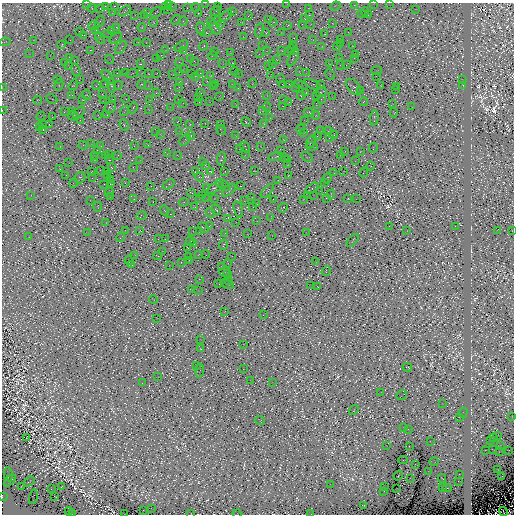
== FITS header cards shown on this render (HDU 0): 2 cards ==
NAXIS1  =                  512
NAXIS2  =                  512

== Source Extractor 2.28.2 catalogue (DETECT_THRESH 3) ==
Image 512 x 512 px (HDU 0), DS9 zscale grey, 1 PNG px = 1 image px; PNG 516 x 516 px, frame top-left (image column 1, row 512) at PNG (2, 3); each listed source drawn as its Kron ellipse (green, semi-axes under 4 px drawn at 4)
Background -9.17e-04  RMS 0.0037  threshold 0.011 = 3 sigma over >= 5 px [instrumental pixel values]
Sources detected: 1858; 835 with non-positive FLUX_AUTO (blend fragments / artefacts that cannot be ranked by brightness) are neither listed nor drawn; of the other 1023, the 500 brightest by FLUX_AUTO listed and drawn (523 fainter detections omitted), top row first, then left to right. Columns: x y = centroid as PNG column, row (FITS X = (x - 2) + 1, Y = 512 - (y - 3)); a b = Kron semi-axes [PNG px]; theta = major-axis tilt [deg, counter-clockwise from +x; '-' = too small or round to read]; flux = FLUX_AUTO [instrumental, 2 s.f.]
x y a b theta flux
87 3 4 2 - 66
169 3 4 2 - 48
206 3 2 2 - 51
374 3 3 2 - 43
286 4 2 2 - 47
390 4 3 2 - 45
355 5 3 2 - 61
105 6 2 2 - 70
114 6 3 2 - 130
335 6 5 3 - 52
165 7 2 2 - 54
173 7 4 2 - 42
218 7 2 2 - 64
92 8 4 3 - 43
187 8 4 2 - 130
196 8 4 2 - 66
308 8 2 2 - 54
101 9 4 2 - 110
415 9 2 2 - 48
167 10 3 2 - 52
125 11 7 3 34 130
216 11 6 2 40 92
232 11 2 2 - 74
113 12 3 3 - 54
156 12 6 2 39 140
365 12 4 2 - 120
148 13 3 2 - 89
199 13 4 2 - 100
361 14 2 2 - 62
135 15 2 2 - 43
144 15 3 2 - 61
309 15 3 3 - 95
368 15 3 2 - 58
226 16 7 2 38 160
248 16 4 2 - 66
268 19 4 2 - 66
305 19 3 2 - 77
176 20 5 2 - 71
218 20 3 2 - 140
183 21 5 2 - 85
211 21 3 2 - 60
100 22 6 2 56 100
153 22 5 3 - 190
241 22 3 2 - 86
273 22 4 2 - 110
333 23 3 2 - 48
311 24 2 2 - 44
220 25 3 2 - 95
288 25 4 3 - 72
302 25 3 2 - 85
94 26 5 3 - 98
117 27 3 2 - 97
142 27 4 3 - 130
215 28 8 2 -56 130
201 29 6 3 -81 170
96 30 3 3 - 130
259 30 7 3 79 55
112 31 4 2 - 85
79 32 3 2 - 96
207 32 6 2 27 99
348 32 2 2 - 62
108 33 3 2 - 48
266 33 3 3 - 140
281 33 4 2 - 55
325 34 3 2 - 74
84 35 4 2 - 87
98 35 3 3 - 85
243 37 4 2 - 53
100 38 6 2 -54 70
116 38 7 2 38 43
294 38 3 2 - 98
340 39 2 2 - 88
34 40 3 2 - 53
70 40 2 2 - 52
313 40 4 2 - 58
5 42 6 2 9 100
138 42 3 2 - 79
146 42 2 2 - 49
341 44 2 2 - 49
62 45 4 3 - 160
181 46 7 2 34 65
203 46 5 2 - 140
262 46 3 2 - 62
294 46 4 3 - 86
337 46 4 3 - 65
353 46 3 2 - 88
121 47 7 4 53 88
322 47 3 3 - 84
291 48 3 2 - 66
90 50 3 2 - 47
165 50 3 2 - 48
281 50 3 2 - 66
184 51 3 2 - 70
215 51 2 2 - 45
267 51 3 2 - 55
288 51 3 2 - 94
296 51 4 2 - 44
230 52 3 2 - 71
29 53 2 2 - 43
259 54 2 2 - 68
355 54 2 2 - 55
50 55 2 2 - 45
161 56 3 2 - 98
213 56 4 2 - 67
70 58 4 2 - 100
190 58 3 2 - 80
293 58 9 3 63 130
340 58 3 2 - 49
354 58 4 2 - 79
110 59 4 2 - 62
157 59 3 2 - 58
74 60 3 2 - 77
277 60 3 3 - 84
194 61 2 2 - 45
65 62 2 2 - 88
180 62 4 2 - 69
223 63 3 2 - 50
232 63 2 2 - 56
272 63 2 2 - 78
329 63 4 2 - 47
140 64 3 2 - 380
340 65 3 2 - 56
347 65 3 2 - 51
68 66 3 2 - 69
268 66 2 2 - 75
184 69 2 2 - 55
76 70 6 3 -71 93
377 70 5 2 - 83
234 71 4 2 - 100
179 72 2 2 - 63
299 72 3 2 - 58
307 72 4 2 - 47
117 73 4 2 - 45
126 73 4 2 - 73
132 73 6 2 22 120
142 73 3 2 - 57
156 73 2 2 - 47
192 73 2 2 - 84
200 73 3 2 - 100
238 73 2 2 - 50
149 74 3 2 - 97
172 74 3 2 - 66
330 74 6 2 -66 73
196 76 3 2 - 87
211 76 4 3 - 140
271 76 3 2 - 100
376 76 2 2 - 77
108 77 8 3 -51 260
79 79 4 2 - 56
280 79 4 2 - 96
58 80 3 2 - 63
462 80 3 2 - 54
207 81 4 2 - 68
180 82 4 3 - 130
105 83 4 2 - 92
252 83 4 2 - 71
141 84 5 2 - 100
216 84 3 2 - 120
283 84 3 2 - 49
290 84 3 2 - 57
298 84 5 2 - 94
312 84 9 2 -22 88
59 85 6 3 76 75
73 85 5 3 - 73
232 85 3 2 - 89
321 85 2 2 - 50
463 85 3 2 - 99
96 86 4 2 - 76
111 86 7 3 -77 220
118 86 4 2 - 110
148 86 3 2 - 54
214 86 3 2 - 66
381 86 3 3 - 100
397 86 3 2 - 72
2 87 3 2 - 56
179 87 4 2 - 44
354 87 10 5 -49 1400
238 88 2 2 - 67
295 88 3 2 - 43
395 89 2 2 - 56
361 91 3 2 - 79
201 92 3 2 - 55
306 92 3 2 - 48
321 92 6 2 29 46
156 93 3 2 - 49
72 95 3 2 - 76
86 95 5 3 - 45
102 95 3 2 - 42
267 95 3 3 - 48
301 95 4 3 - 72
316 95 3 2 - 62
220 96 2 2 - 54
333 97 3 2 - 70
199 98 2 2 - 65
52 99 6 2 -29 56
126 99 4 2 - 69
284 99 3 2 - 84
321 99 3 2 - 82
37 100 4 2 - 84
82 100 3 2 - 58
113 100 4 2 - 46
149 100 2 2 - 47
179 100 3 2 - 72
103 101 2 2 - 67
209 101 3 2 - 44
199 102 3 2 - 65
364 102 4 3 - 100
183 103 2 2 - 49
289 103 4 2 - 100
235 104 3 2 - 120
392 104 3 2 - 110
316 105 4 2 - 95
110 107 6 5 - 55
170 107 4 2 - 51
267 107 5 2 - 54
283 107 4 2 - 59
412 107 3 2 - 51
133 108 5 2 - 56
148 109 3 2 - 50
2 111 3 2 - 80
73 111 4 3 - 50
124 111 5 2 - 50
263 111 3 2 - 75
64 112 3 2 - 97
79 112 7 2 49 66
309 112 5 3 - 95
394 113 4 3 - 63
98 115 2 2 - 55
107 115 3 2 - 54
41 116 4 2 - 54
73 116 6 4 -28 110
316 116 4 3 - 67
52 117 3 2 - 84
270 118 2 2 - 52
374 118 8 3 86 79
80 120 4 3 - 120
305 120 2 2 - 52
178 121 3 2 - 88
246 122 5 3 - 110
205 123 2 2 - 51
264 123 4 2 - 100
42 124 3 2 - 89
190 124 3 2 - 120
220 124 2 2 - 110
49 125 3 2 - 44
124 125 6 3 -65 120
39 127 3 2 - 90
43 129 3 2 - 140
301 129 4 2 - 73
221 130 5 2 - 55
328 130 4 2 - 51
321 131 3 3 - 60
156 132 2 2 - 50
179 132 2 2 - 45
304 133 3 2 - 86
161 134 3 2 - 78
235 135 3 2 - 42
333 135 4 3 - 46
191 136 4 2 - 55
317 136 4 2 - 55
329 138 2 2 - 58
283 139 2 2 - 100
185 140 6 2 49 43
311 141 7 4 61 110
91 143 4 2 - 45
147 144 3 2 - 56
83 145 4 3 - 66
134 145 3 2 - 84
101 146 4 3 - 70
261 146 3 2 - 72
312 146 6 3 -9 43
60 147 4 4 - 44
245 147 5 2 - 83
373 148 5 2 - 70
240 149 2 2 - 85
97 150 2 2 - 70
280 150 4 2 - 43
345 151 3 2 - 85
361 152 3 2 - 110
108 154 2 2 - 55
168 154 4 2 - 61
118 155 3 2 - 81
177 155 3 2 - 50
245 155 3 2 - 47
340 155 4 2 - 43
95 156 3 2 - 44
105 156 4 2 - 52
275 157 7 3 15 88
284 157 2 2 - 84
307 157 6 2 -30 110
94 159 3 2 - 78
221 159 7 4 82 78
109 160 3 2 - 70
140 160 2 2 - 47
287 160 3 2 - 120
356 161 4 2 - 77
69 162 2 2 - 49
202 162 2 2 - 55
288 165 3 2 - 43
206 166 3 3 - 91
370 166 4 2 - 110
60 168 3 2 - 96
112 168 3 3 - 130
133 168 3 2 - 43
100 170 2 2 - 76
107 171 2 2 - 110
254 171 3 2 - 77
92 172 2 2 - 130
195 172 2 2 - 80
211 172 4 3 - 180
225 172 3 2 - 100
343 172 4 2 - 75
364 172 5 2 - 66
334 173 3 2 - 92
66 175 2 2 - 67
288 175 3 2 - 100
108 176 3 2 - 96
199 177 5 2 - 170
80 178 6 5 - 54
93 178 3 2 - 64
327 178 5 3 - 100
110 180 2 2 - 59
278 180 2 2 - 57
125 182 4 2 - 59
325 182 4 2 - 110
74 183 4 2 - 58
104 184 2 2 - 81
111 184 4 2 - 67
169 184 6 3 35 55
223 185 8 2 -34 210
151 186 2 2 - 44
241 186 2 2 - 130
207 188 3 2 - 74
215 188 9 4 31 270
312 188 7 2 35 150
229 190 8 4 43 120
267 191 8 2 46 170
320 191 3 2 - 58
109 192 4 2 - 84
191 192 4 2 - 46
331 194 4 2 - 100
31 195 3 2 - 52
308 195 3 2 - 43
314 195 3 2 - 44
203 196 2 2 - 50
110 197 3 2 - 65
207 198 3 2 - 57
214 198 3 2 - 52
251 198 3 2 - 49
326 198 2 2 - 58
356 198 3 2 - 54
134 199 3 2 - 48
199 199 3 2 - 51
273 199 2 2 - 69
303 199 3 2 - 110
348 199 3 2 - 150
90 200 2 2 - 71
244 201 3 2 - 72
153 202 2 2 - 48
184 202 5 2 - 100
257 204 3 2 - 85
98 207 5 2 - 60
194 207 3 2 - 120
253 207 3 2 - 50
283 208 5 3 - 53
164 210 5 2 - 50
216 210 5 3 - 140
238 210 8 3 -74 170
210 213 5 3 - 60
171 214 2 2 - 75
141 216 5 3 - 120
271 217 2 2 - 49
228 218 4 2 - 110
257 221 2 2 - 87
106 222 2 2 - 66
236 222 3 2 - 69
209 226 3 2 - 56
389 226 2 2 - 62
455 226 3 2 - 95
203 228 6 2 -50 58
497 230 3 2 - 51
512 230 3 2 - 83
125 231 2 2 - 47
140 231 4 3 - 75
193 231 2 2 - 45
407 231 4 2 - 100
199 232 2 2 - 82
87 233 4 2 - 53
225 233 3 2 - 66
306 233 3 2 - 44
247 234 2 2 - 97
272 235 2 2 - 42
29 237 2 2 - 45
121 237 5 3 - 110
158 239 3 2 - 57
165 239 2 2 - 72
353 240 7 3 49 65
190 241 4 2 - 49
194 244 3 2 - 73
223 245 5 3 - 68
187 247 4 2 - 56
162 251 2 2 - 86
205 254 4 2 - 56
134 255 4 2 - 57
198 255 3 2 - 55
158 256 4 2 - 90
232 256 3 2 - 74
189 257 3 2 - 73
129 260 4 2 - 71
189 261 3 2 - 76
181 262 3 2 - 94
316 262 3 2 - 44
228 263 4 2 - 68
131 265 4 2 - 75
169 265 2 2 - 57
221 266 3 2 - 53
326 271 5 3 - 45
225 272 6 4 37 210
228 274 4 2 - 87
199 279 3 2 - 71
229 281 2 2 - 44
219 284 3 2 - 45
227 284 7 2 -28 99
310 285 2 2 - 59
318 287 3 2 - 86
191 290 3 3 - 98
198 290 3 2 - 72
153 299 4 2 - 89
224 311 3 2 - 86
263 315 3 2 - 48
157 318 3 2 - 63
201 340 2 2 - 46
244 344 3 2 - 73
200 349 3 2 - 74
196 365 2 2 - 43
407 367 5 2 - 290
243 369 3 2 - 63
200 370 7 2 85 59
158 377 2 2 - 60
251 380 3 2 - 57
272 382 3 2 - 50
142 383 3 2 - 70
381 392 3 2 - 72
402 395 5 2 - 46
442 404 3 2 - 49
354 410 5 2 - 80
463 413 5 2 - 58
459 417 3 2 - 94
512 417 3 2 - 44
260 421 5 3 - 73
404 427 3 2 - 83
408 429 3 2 - 70
497 435 3 2 - 52
26 438 3 2 - 170
494 438 2 2 - 55
491 440 3 2 - 81
430 441 3 2 - 65
386 446 2 2 - 60
409 446 2 2 - 110
500 446 4 2 - 100
485 450 2 2 - 120
493 450 4 2 - 52
508 450 3 2 - 90
499 451 3 2 - 92
403 460 5 2 - 87
434 462 5 2 - 52
416 465 3 2 - 75
497 469 2 2 - 44
428 471 4 2 - 52
8 474 7 2 -79 120
459 474 2 2 - 55
398 476 5 2 - 100
501 477 3 2 - 120
411 478 3 2 - 62
442 478 4 2 - 120
10 481 7 2 44 200
458 481 2 2 - 88
29 482 6 2 39 92
331 485 3 2 - 51
21 486 2 2 - 130
61 486 3 2 - 120
384 487 3 2 - 43
443 487 3 2 - 91
51 488 3 2 - 43
447 488 5 3 - 45
397 489 2 2 - 44
384 491 3 2 - 63
2 496 3 2 - 140
55 496 4 2 - 76
33 497 7 2 79 60
364 505 4 3 - 90
152 509 3 2 - 52
143 510 2 2 - 91
69 511 4 2 - 86
503 512 5 2 - 130
191 513 4 2 - 71
311 513 3 2 - 74
72 514 3 2 - 44
124 514 3 2 - 64
237 514 4 2 - 51
At the frame edge (FLAGS 8, measured only in part): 18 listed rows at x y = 87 3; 169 3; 206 3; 374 3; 286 4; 390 4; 5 42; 2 87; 2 111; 512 230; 512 417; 2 496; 503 512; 191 513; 311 513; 72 514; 124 514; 237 514
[523 fainter detections neither listed nor drawn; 835 non-positive-flux detections neither listed nor drawn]